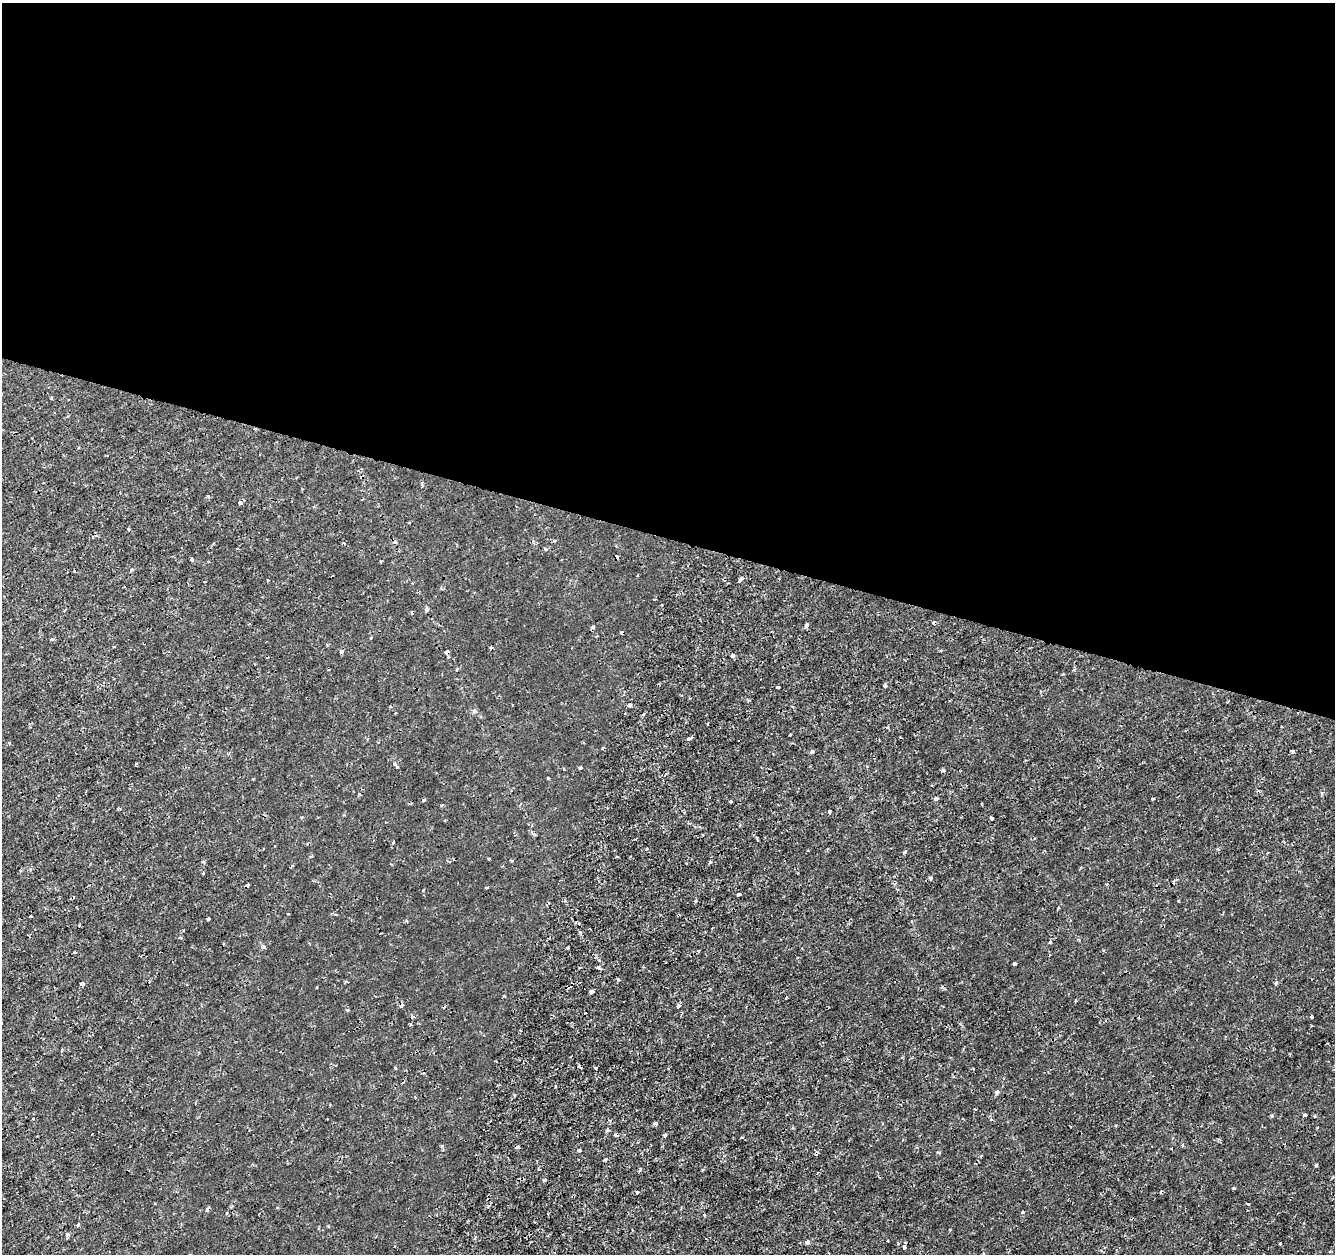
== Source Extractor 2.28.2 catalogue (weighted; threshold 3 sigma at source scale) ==
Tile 3 of 4 x 4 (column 3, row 1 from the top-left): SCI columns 2667-3999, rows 3975-5226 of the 5339 x 5501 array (HDU 1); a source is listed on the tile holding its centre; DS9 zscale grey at full resolution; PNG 1337 x 1256 px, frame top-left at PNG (2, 3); no overlay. Shown black and unused: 43% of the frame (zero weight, under 2 of 3 exposures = <1% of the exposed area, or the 3 px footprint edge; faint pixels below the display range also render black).
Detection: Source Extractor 2.28.2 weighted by HDU 2 'WHT'; one run over the whole footprint, this tile lists its part. Background 1.78e-04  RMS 0.0011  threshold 0.00517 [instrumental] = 3 sigma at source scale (4.5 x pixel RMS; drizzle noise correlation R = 1.50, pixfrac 1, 0.0396/0.0396 arcsec/px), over >= 5 px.
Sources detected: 99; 9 cosmic-ray / hot-pixel residue — not listed; the other 90 listed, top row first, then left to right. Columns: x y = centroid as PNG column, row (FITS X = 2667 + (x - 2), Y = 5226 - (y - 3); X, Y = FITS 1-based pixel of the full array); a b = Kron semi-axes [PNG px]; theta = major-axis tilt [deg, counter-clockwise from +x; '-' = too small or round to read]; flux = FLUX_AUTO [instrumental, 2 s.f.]
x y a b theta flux
51 398 3 3 - 0.14
208 496 4 3 - 0.15
240 503 5 4 - 0.22
409 522 4 2 - 0.084
128 529 3 3 - 0.14
546 549 4 4 - 0.14
192 560 4 3 - 0.17
381 561 3 2 - 0.13
131 570 4 3 - 0.15
741 579 5 3 - 0.36
426 610 5 5 - 0.19
622 633 4 3 - 0.49
341 651 3 3 - 0.45
447 652 4 4 - 0.5
733 655 4 4 - 0.32
1063 674 3 3 - 0.12
885 686 3 3 - 0.42
778 687 3 3 - 0.14
629 705 4 4 - 0.2
390 707 4 3 - 0.11
474 711 6 4 19 0.18
887 728 5 3 - 0.12
790 735 3 2 - 0.16
690 738 6 3 34 0.5
1293 751 4 3 - 0.56
812 752 5 4 - 0.2
394 764 4 3 - 0.13
580 768 3 3 - 0.47
564 769 3 3 - 0.098
942 770 5 4 - 0.17
548 778 3 2 - 0.14
359 795 4 2 - 0.11
936 799 4 3 - 0.51
1152 799 3 3 - 0.18
730 801 4 3 - 0.11
982 804 3 2 - 0.11
829 811 4 3 - 0.16
991 818 3 3 - 0.81
393 842 3 3 - 0.18
904 852 4 3 - 0.28
617 856 3 2 - 0.14
511 860 3 3 - 0.1
203 873 3 2 - 0.14
931 878 4 4 - 0.24
739 894 3 3 - 0.52
695 901 5 3 - 0.11
288 914 3 3 - 0.17
31 916 3 2 - 0.13
208 919 3 2 - 0.15
1050 942 4 3 - 0.096
263 947 4 4 - 0.28
568 948 3 3 - 0.17
75 952 3 2 - 0.25
1014 963 4 3 - 0.16
599 967 5 4 - 0.16
618 980 3 3 - 0.29
1276 983 4 3 - 0.24
82 984 4 3 - 0.65
570 987 5 2 - 0.06
592 991 4 4 - 0.46
786 997 3 2 - 0.18
678 1006 5 4 - 0.18
347 1010 4 3 - 0.12
412 1017 4 4 - 0.16
1311 1017 3 3 - 0.19
62 1050 4 2 - 0.12
580 1067 5 2 - 0.15
395 1068 3 3 - 0.11
595 1068 3 3 - 0.14
997 1092 4 3 - 0.59
1305 1115 4 3 - 0.14
1314 1116 4 2 - 0.087
33 1118 3 2 - 0.084
655 1123 4 3 - 0.27
665 1135 4 3 - 0.13
518 1147 4 3 - 0.26
579 1150 3 3 - 0.13
939 1152 5 3 - 0.13
981 1156 3 3 - 0.093
605 1160 4 3 - 0.14
1316 1165 3 3 - 0.35
1233 1188 4 3 - 0.12
637 1192 5 3 - 0.15
1248 1204 3 2 - 0.083
1022 1212 3 3 - 0.31
77 1225 4 4 - 0.15
68 1234 4 4 - 0.25
807 1242 4 3 - 0.46
1280 1243 3 3 - 0.76
904 1247 4 3 - 0.35
Overlapping masked pixels (flux is a lower limit): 2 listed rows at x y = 622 633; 447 652
Unlisted compact peaks at least as high as the median listed source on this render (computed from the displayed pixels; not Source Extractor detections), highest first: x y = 710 862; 1272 1116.